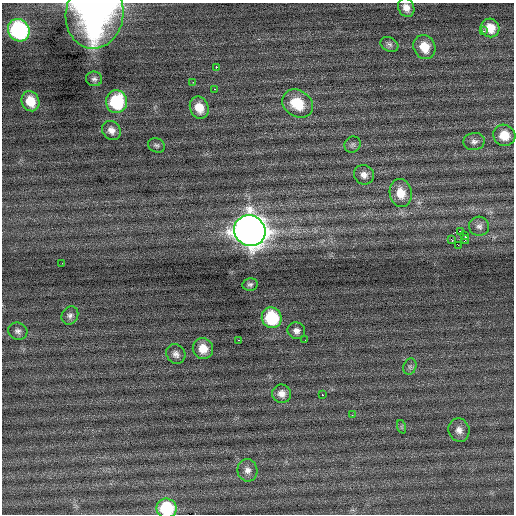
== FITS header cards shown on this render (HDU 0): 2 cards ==
NAXIS1  =                  512 / Axis length
NAXIS2  =                  512 / Axis length

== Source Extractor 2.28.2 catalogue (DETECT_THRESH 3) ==
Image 512 x 512 px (HDU 0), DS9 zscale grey, 1 PNG px = 1 image px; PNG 516 x 516 px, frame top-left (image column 1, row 512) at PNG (2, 3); each listed source drawn as its Kron ellipse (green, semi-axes under 4 px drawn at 4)
Background 0.0697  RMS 0.8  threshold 2.4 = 3 sigma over >= 5 px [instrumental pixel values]
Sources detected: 47; all 47 listed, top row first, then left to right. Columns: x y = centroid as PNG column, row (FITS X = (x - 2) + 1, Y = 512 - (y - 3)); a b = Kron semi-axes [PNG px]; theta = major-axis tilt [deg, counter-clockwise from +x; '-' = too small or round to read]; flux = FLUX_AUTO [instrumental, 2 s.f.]
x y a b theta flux
406 8 9 8 - 400
95 14 35 29 82 17000
490 28 9 9 - 830
19 30 11 10 - 8300
484 31 3 3 - 160
389 44 9 6 -27 160
424 47 12 10 -63 970
216 67 2 2 - 480
94 79 8 7 - 170
193 82 2 2 - 320
214 89 3 2 - 120
30 101 10 8 -65 920
116 102 11 10 - 3400
297 104 16 13 -35 1700
199 108 11 9 -67 790
111 130 10 8 -47 360
504 135 11 10 - 960
474 141 10 8 9 250
156 145 9 7 -22 130
353 145 8 7 - 150
364 175 10 9 - 320
401 193 14 11 -79 880
479 226 10 9 - 270
250 231 16 15 - 73000
460 231 2 2 - 130
465 235 2 2 - 660
451 239 3 2 - 790
465 240 4 3 - 120
458 245 2 2 - 590
62 263 2 2 - 56
250 284 8 6 10 140
70 315 9 8 - 210
272 318 10 9 - 3100
18 331 10 8 -24 230
296 331 9 8 - 270
238 340 3 2 - 120
305 340 2 2 - 56
203 349 10 10 - 800
176 354 10 9 - 260
410 367 8 6 70 150
282 394 9 9 - 390
322 395 3 2 - 110
352 415 3 3 - 37
402 427 7 4 -71 84
459 430 12 10 -71 370
247 470 11 10 - 360
166 508 10 9 - 3000
At the frame edge (FLAGS 8, measured only in part): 2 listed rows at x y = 95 14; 166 508